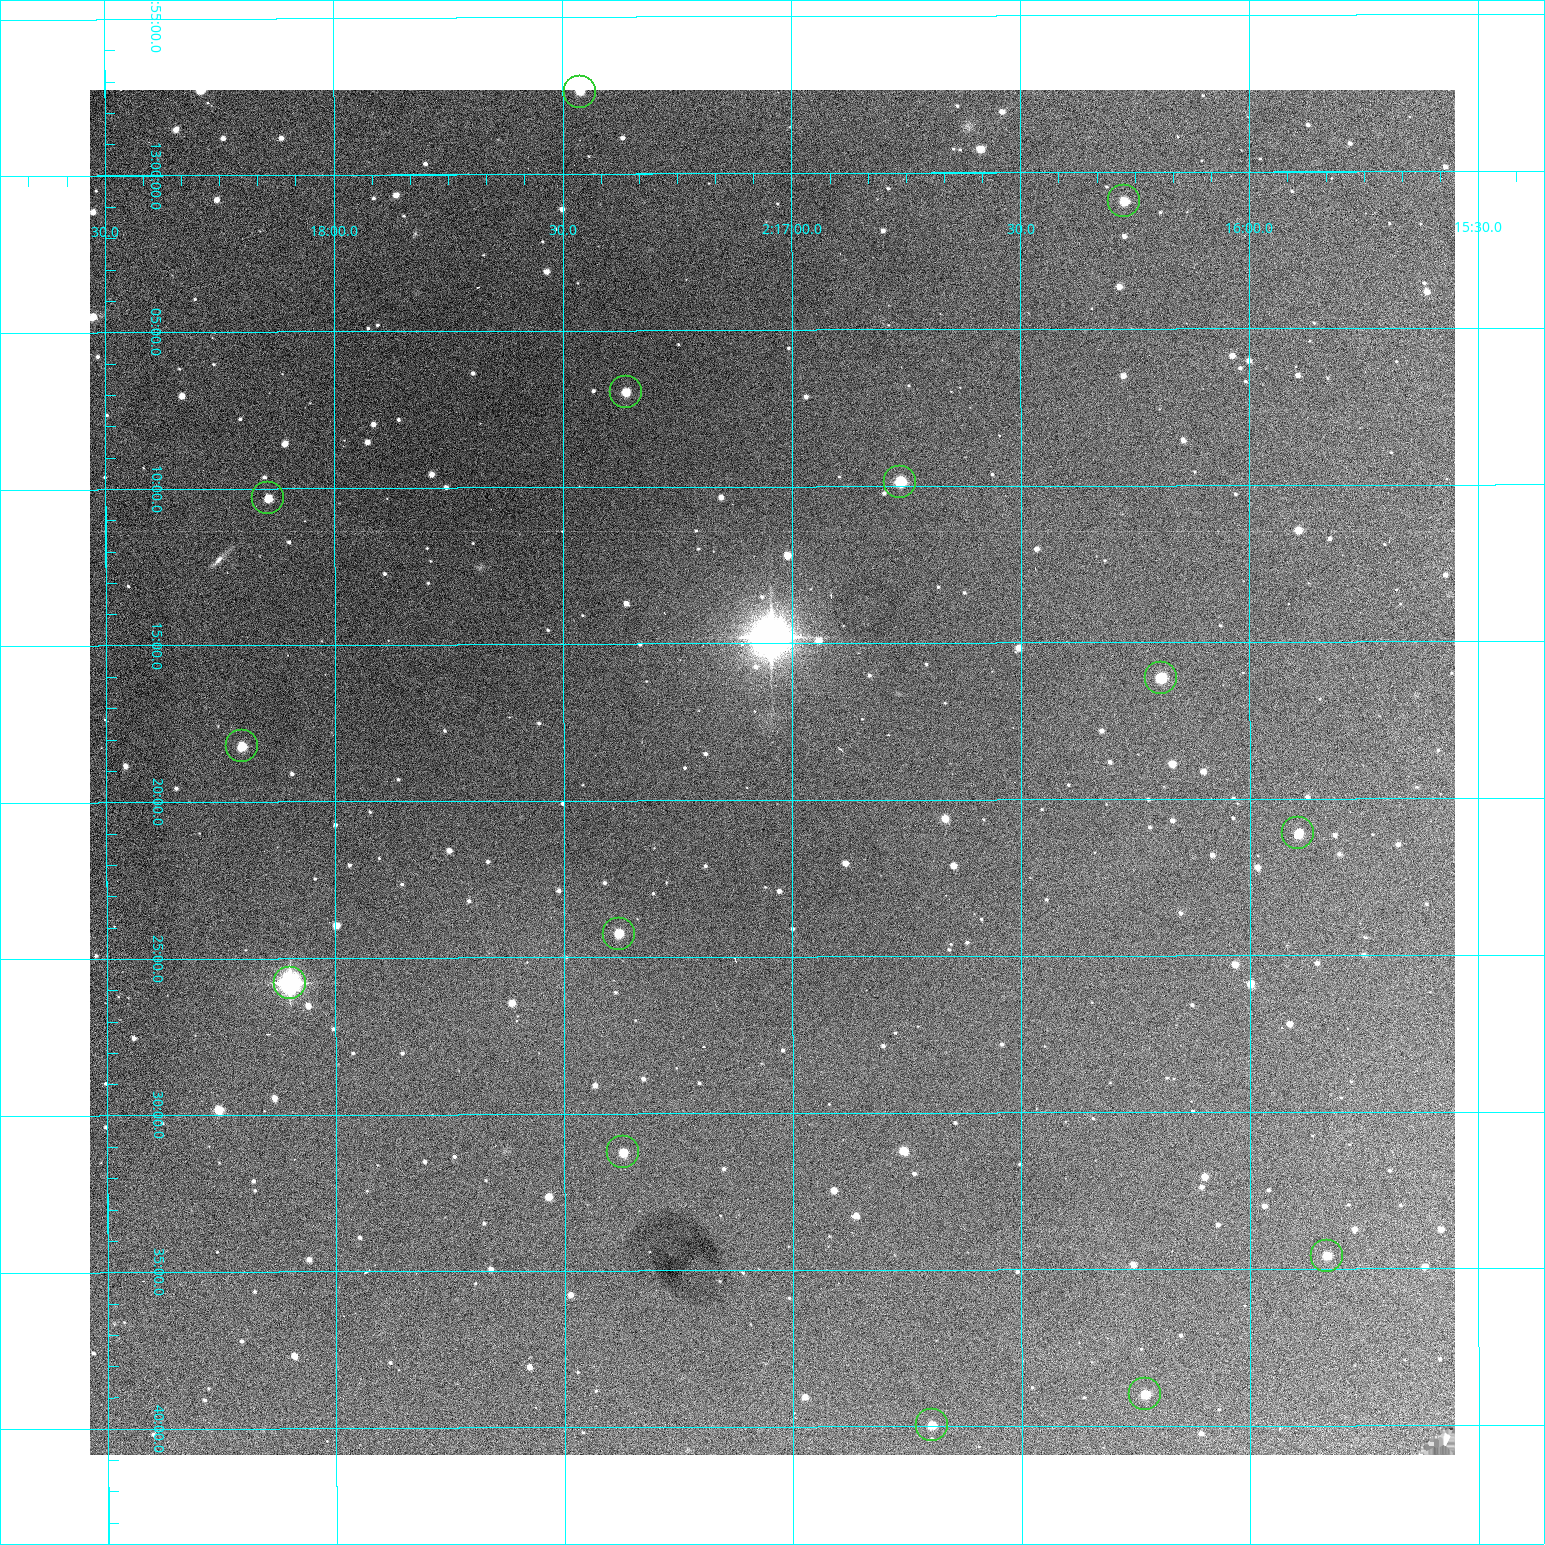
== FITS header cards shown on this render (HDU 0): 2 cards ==
NAXIS1  =                 1365 /fastest changing axis
NAXIS2  =                 1365 /next to fastest changing axis

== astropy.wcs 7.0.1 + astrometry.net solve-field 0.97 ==
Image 1365 x 1365 px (HDU 0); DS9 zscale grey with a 90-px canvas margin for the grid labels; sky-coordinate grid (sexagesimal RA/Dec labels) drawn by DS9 from the SOLVED WCS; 14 Tycho-2 reference stars matched to detected sources circled (green)
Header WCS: RA---TAN-SIP/DEC--TAN-SIP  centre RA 02:17:03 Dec +13:19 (34.26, +13.32 deg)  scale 1.92 arcsec/px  FOV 43.6' x 43.6'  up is -180 deg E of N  parity flipped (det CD > 0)
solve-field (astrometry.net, Tycho-2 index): VERIFIED the header's WCS against the Tycho-2 star catalogue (verified at 3 index scales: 7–14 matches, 0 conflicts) and refined it, rather than solving blind
Solved WCS: RA---TAN-SIP/DEC--TAN-SIP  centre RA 02:17:03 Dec +13:19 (34.26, +13.32 deg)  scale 1.91 arcsec/px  FOV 43.6' x 43.6'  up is -180 deg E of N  parity flipped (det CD > 0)
The solver's refit moves the header's centre by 0.18 arcsec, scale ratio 0.9997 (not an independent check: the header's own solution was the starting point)
Tycho-2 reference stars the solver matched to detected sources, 14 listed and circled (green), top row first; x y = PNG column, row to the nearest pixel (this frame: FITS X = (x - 90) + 1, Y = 1365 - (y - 90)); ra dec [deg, ICRS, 3 dp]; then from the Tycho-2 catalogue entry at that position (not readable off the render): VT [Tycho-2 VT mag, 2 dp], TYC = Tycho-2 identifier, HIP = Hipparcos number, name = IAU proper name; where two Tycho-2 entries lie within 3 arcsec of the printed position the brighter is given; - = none
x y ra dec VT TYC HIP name
580 92 34.365 +12.956 12.09 637-873-1 - -
1124 201 34.068 +13.016 12.11 637-923-1 - -
626 392 34.341 +13.116 11.78 637-767-1 - -
900 482 34.191 +13.165 10.78 637-980-1 - -
268 498 34.536 +13.172 12.67 637-944-1 - -
1161 678 34.049 +13.269 11.22 637-820-1 - -
242 746 34.551 +13.304 11.62 637-695-1 - -
1298 833 33.973 +13.352 11.91 637-1253-1 - -
619 934 34.345 +13.404 11.61 637-1245-1 - -
290 983 34.525 +13.430 7.86 637-948-1 10730 -
623 1152 34.343 +13.520 12.11 637-855-1 - -
1327 1256 33.958 +13.576 11.96 637-1126-1 - -
1145 1394 34.057 +13.650 11.94 637-667-1 - -
932 1425 34.174 +13.666 12.36 637-601-1 - -